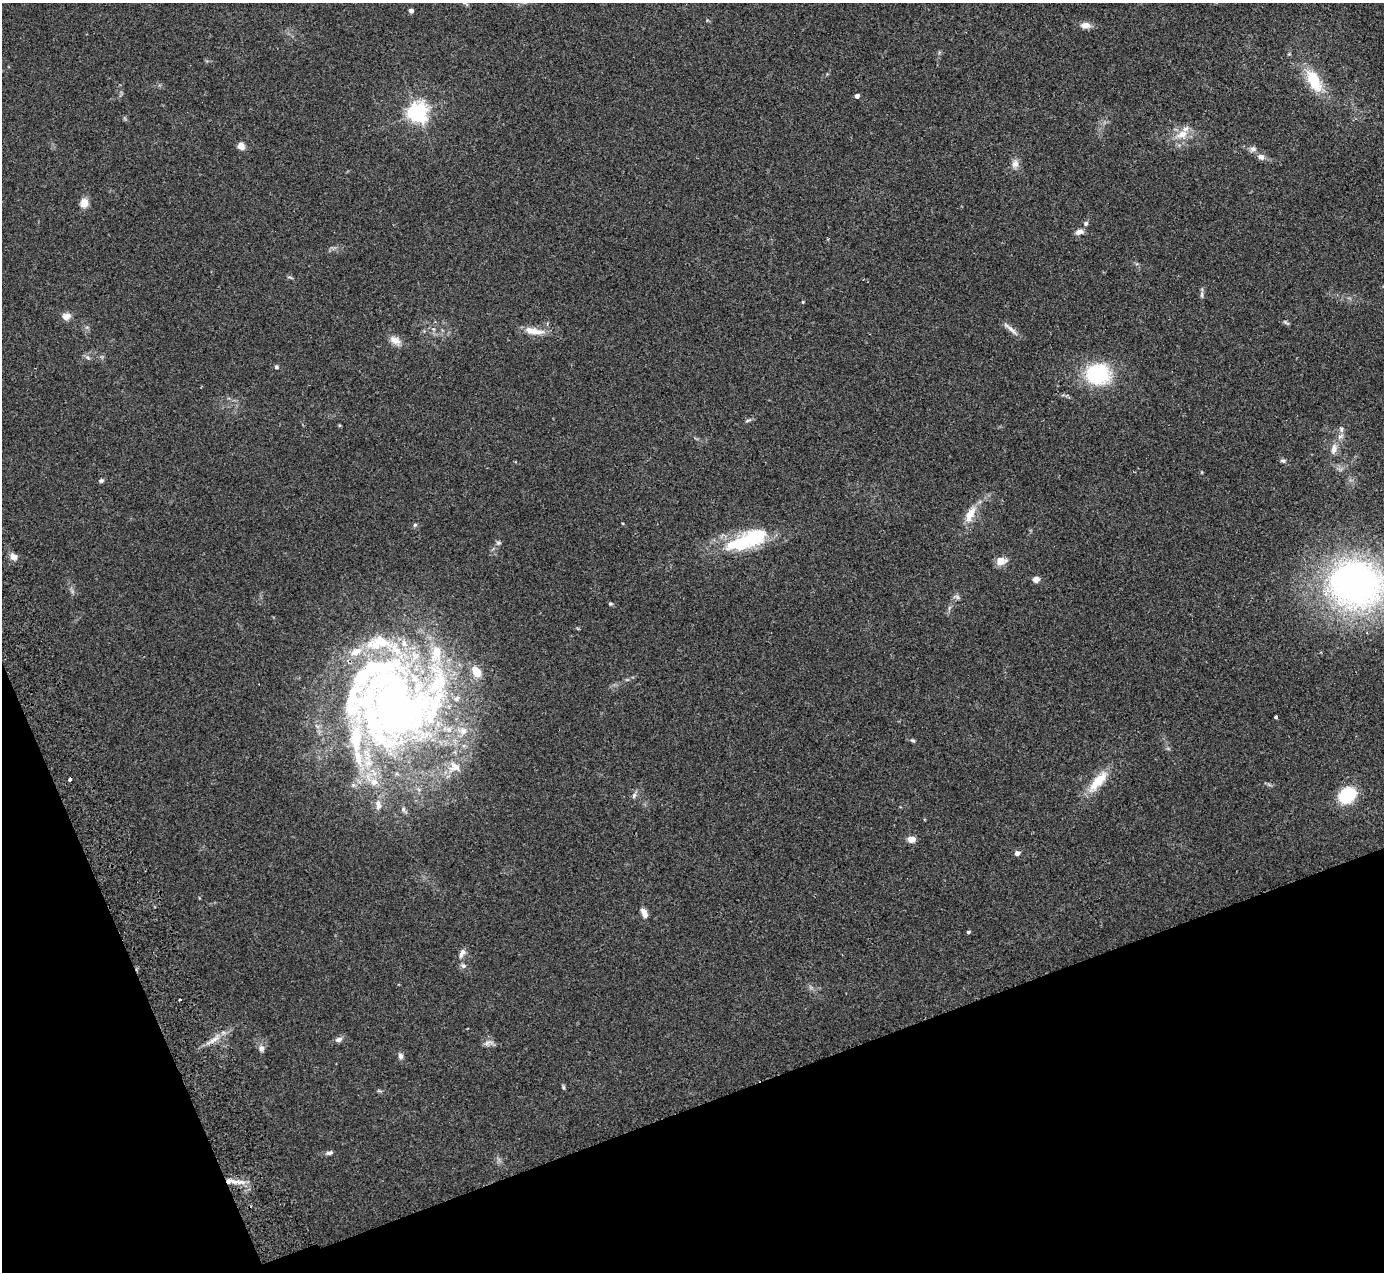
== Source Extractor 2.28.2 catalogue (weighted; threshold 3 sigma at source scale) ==
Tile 14 of 4 x 4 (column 2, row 4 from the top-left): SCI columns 1437-2818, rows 180-1449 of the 5636 x 5565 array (HDU 1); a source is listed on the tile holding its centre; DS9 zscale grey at full resolution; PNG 1386 x 1274 px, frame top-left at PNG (2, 3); no overlay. Shown black and unused: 18% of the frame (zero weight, under 2 of 3 exposures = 3% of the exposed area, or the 3 px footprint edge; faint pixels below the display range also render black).
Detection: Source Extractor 2.28.2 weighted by HDU 2 'WHT'; one run over the whole footprint, this tile lists its part. Background 0.0772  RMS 0.0083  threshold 0.0374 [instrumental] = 3 sigma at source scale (4.5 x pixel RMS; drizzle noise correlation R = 1.50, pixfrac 1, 0.05/0.05 arcsec/px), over >= 5 px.
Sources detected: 81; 1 inside a brighter object's white glare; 1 cosmic-ray / hot-pixel residue — not listed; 13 inside a brighter listed object's ellipse — not listed separately; the other 66 listed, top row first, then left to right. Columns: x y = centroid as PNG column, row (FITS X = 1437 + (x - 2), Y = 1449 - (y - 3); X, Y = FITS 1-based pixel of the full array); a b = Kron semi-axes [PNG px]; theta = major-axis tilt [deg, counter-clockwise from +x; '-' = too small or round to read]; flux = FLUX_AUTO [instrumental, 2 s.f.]
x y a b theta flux
465 3 7 6 - 1.7
411 11 4 4 - 3.4
1085 25 11 7 1 5.8
1314 81 32 15 -63 26
857 96 4 4 - 3.2
417 112 7 6 - 440
1182 134 17 11 18 11
241 146 8 7 - 5.1
1253 149 9 7 -8 2.9
1261 157 8 6 -9 3.9
1015 164 11 9 68 4.5
84 203 11 9 84 6.7
1086 223 6 6 - 1.7
1079 232 9 6 16 4.2
1202 295 8 4 82 1.7
803 302 4 3 - 0.62
66 316 11 8 14 4.8
1286 323 9 3 -21 1.2
1011 329 23 5 -41 4.6
535 332 22 8 -4 10
395 340 15 9 -30 6.2
276 367 6 4 -18 1.2
1098 374 25 23 6 55
748 420 9 3 13 1.4
1341 429 8 6 -78 2.1
1334 449 13 8 79 5.5
1283 460 8 4 -8 1.5
101 481 6 5 - 1.5
970 514 23 9 62 12
415 525 6 5 - 1.3
747 540 56 18 21 62
498 543 7 5 -20 1.4
13 556 10 8 -22 4
1001 561 13 9 8 6.6
1036 579 7 6 - 4.2
1355 584 55 48 -12 320
957 597 7 5 -46 1.7
610 604 5 4 - 1.1
404 643 12 8 -62 6.8
376 646 35 13 -14 27
354 653 10 10 - 5.7
436 653 29 15 83 29
476 672 17 11 -58 10
1276 717 3 3 - 2.1
391 719 118 48 -8 260
912 740 6 4 -18 1.3
455 767 16 13 -22 9.7
1098 781 33 11 49 19
374 782 10 10 - 6.3
634 795 8 5 64 2
1347 795 14 11 41 42
378 805 12 6 -86 3.6
911 839 10 7 -1 4.7
1017 853 6 5 - 3.1
644 913 12 6 -66 5
968 932 4 3 - 1.2
462 953 13 7 61 3.9
463 966 7 6 - 2.2
180 999 3 2 - 1.5
339 1039 8 6 11 3.4
488 1043 12 5 27 2.7
261 1048 10 7 -80 3.2
401 1056 8 6 -66 2.5
563 1087 6 4 -89 1.1
329 1153 8 5 11 2.2
234 1182 19 6 0 8
Isophote crosses this tile's border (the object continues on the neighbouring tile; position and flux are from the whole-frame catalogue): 2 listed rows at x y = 465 3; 1355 584